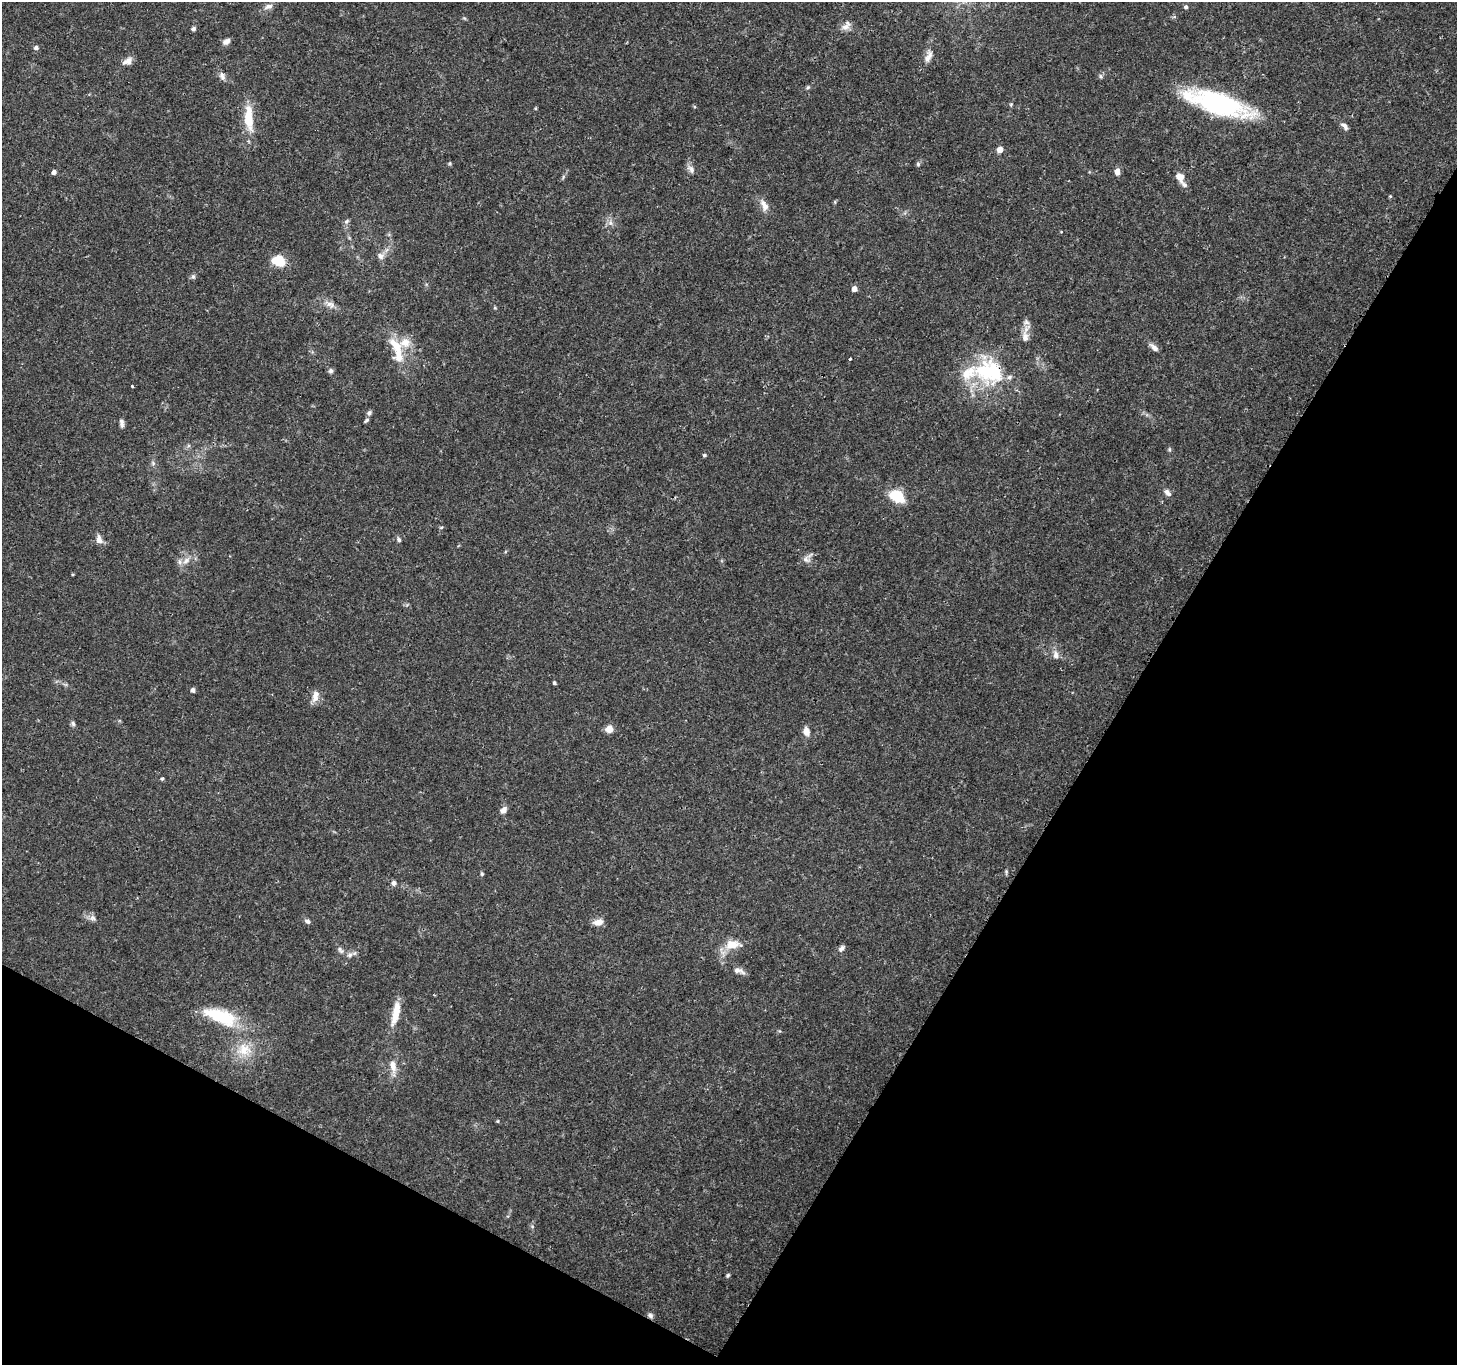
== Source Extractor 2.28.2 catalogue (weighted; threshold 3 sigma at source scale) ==
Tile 15 of 4 x 4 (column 3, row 4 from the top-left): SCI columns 2916-4370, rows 199-1561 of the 5834 x 5916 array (HDU 1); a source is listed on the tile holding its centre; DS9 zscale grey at full resolution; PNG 1459 x 1367 px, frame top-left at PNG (2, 2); no overlay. Shown black and unused: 30% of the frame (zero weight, under 3 of 4 exposures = <1% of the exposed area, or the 3 px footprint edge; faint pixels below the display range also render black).
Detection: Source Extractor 2.28.2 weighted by HDU 2 'WHT'; one run over the whole footprint, this tile lists its part. Background 0.0345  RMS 0.0022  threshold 0.00979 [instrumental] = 3 sigma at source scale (4.5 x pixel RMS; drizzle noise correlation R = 1.50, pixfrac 1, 0.0396/0.0396 arcsec/px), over >= 5 px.
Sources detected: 86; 1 inside a brighter object's white glare — not listed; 4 inside a brighter listed object's ellipse — not listed separately; the other 81 listed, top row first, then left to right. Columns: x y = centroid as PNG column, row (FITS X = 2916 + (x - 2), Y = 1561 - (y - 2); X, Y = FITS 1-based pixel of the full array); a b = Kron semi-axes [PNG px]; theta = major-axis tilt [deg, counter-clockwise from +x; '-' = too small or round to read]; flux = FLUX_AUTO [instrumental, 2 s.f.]
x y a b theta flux
268 6 12 7 16 1
1186 7 5 4 - 0.52
846 26 15 8 47 1.4
193 29 6 5 - 0.46
226 41 10 6 30 0.97
36 48 5 5 - 0.66
928 56 20 9 68 1.8
128 61 12 9 47 1.3
222 76 11 7 -64 0.9
1100 76 6 4 -88 0.38
808 87 5 5 - 0.34
1011 104 5 4 - 0.25
1218 104 50 15 -17 46
249 117 34 11 -86 5.7
1345 126 12 6 -48 0.84
1000 150 6 5 - 1.6
918 164 6 5 - 0.36
691 169 12 8 -52 1
1117 171 7 5 -89 1.4
54 172 4 4 - 0.99
563 177 6 4 72 0.34
1180 177 14 9 -63 1.8
1390 196 4 4 - 0.22
835 202 6 3 -73 0.23
764 205 17 8 -62 1.8
346 221 8 5 42 0.5
610 223 8 6 -69 0.81
380 256 10 8 -34 1
279 261 9 7 -20 7.5
193 276 6 5 - 0.43
854 289 4 4 - 1.6
330 304 16 8 -24 1.5
495 308 5 3 - 0.23
1026 322 9 7 -2 0.82
1025 337 15 9 -87 1.8
396 347 31 11 -58 5.2
1154 347 15 6 -42 1.1
850 359 3 3 - 0.74
331 371 6 5 - 0.62
990 371 43 34 -15 19
132 386 3 2 - 0.2
369 413 7 6 - 0.52
366 420 7 4 44 0.38
122 423 10 5 -83 0.77
1169 449 6 5 - 0.35
704 455 4 3 - 0.34
153 463 7 6 - 0.48
1167 493 10 6 -48 0.94
894 496 13 11 -54 5.5
99 539 12 7 -73 1.2
399 540 7 5 -61 0.45
806 559 11 8 -43 1.1
186 561 13 6 38 1.4
1056 655 10 7 -88 1.1
554 683 3 3 - 0.43
193 690 4 4 - 0.76
315 696 15 8 81 1.7
73 723 8 5 -63 0.49
609 729 5 5 - 4
806 731 9 7 -79 1.6
162 778 4 3 - 0.42
504 810 8 6 57 1.2
1006 872 9 3 86 0.32
482 874 5 4 - 0.28
394 883 6 6 - 0.74
93 918 8 8 - 0.82
307 921 7 5 -35 0.63
598 922 11 7 7 1.8
732 945 23 11 6 3.4
841 948 9 6 45 0.73
340 950 11 5 -53 0.71
350 955 11 7 28 0.96
739 971 16 7 -21 1.2
396 1013 33 8 77 4
220 1016 44 17 -19 11
244 1049 21 18 -3 4.8
393 1066 17 8 -78 2.1
498 1121 4 4 - 0.27
532 1226 6 4 -46 0.31
728 1275 5 4 - 0.37
650 1315 9 6 -40 0.62
Overlapping masked pixels (flux is a lower limit): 2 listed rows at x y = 990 371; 650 1315